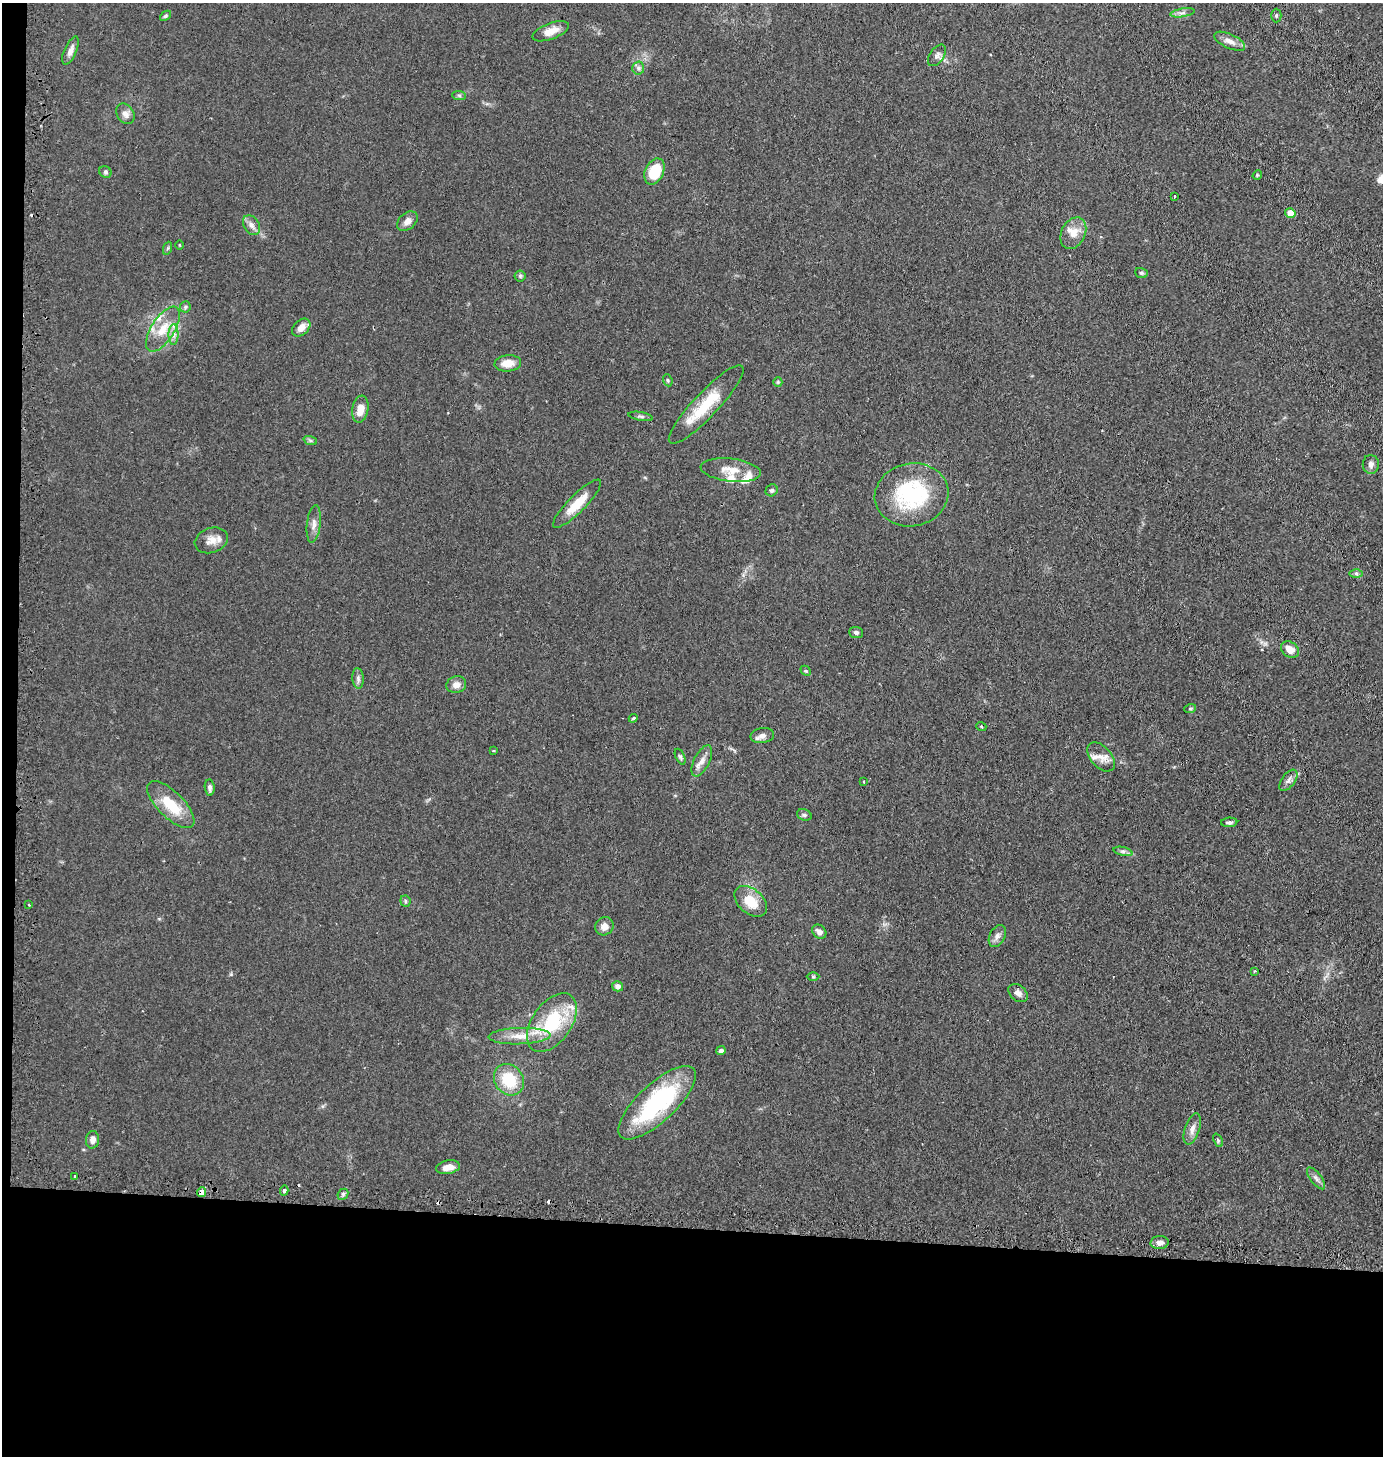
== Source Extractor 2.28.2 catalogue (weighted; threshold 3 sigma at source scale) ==
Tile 7 of 3 x 3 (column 1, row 3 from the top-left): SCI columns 128-1508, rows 20-1473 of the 4441 x 4403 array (HDU 1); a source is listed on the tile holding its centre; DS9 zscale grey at full resolution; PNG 1385 x 1458 px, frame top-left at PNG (2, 3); each listed source drawn as its Kron ellipse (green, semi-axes under 4 px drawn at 4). Shown black and unused: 17% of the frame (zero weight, under 2 of 3 exposures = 4% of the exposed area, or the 3 px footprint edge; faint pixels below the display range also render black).
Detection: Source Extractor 2.28.2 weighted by HDU 2 'WHT'; one run over the whole footprint, this tile lists its part. Background 0.106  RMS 0.0076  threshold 0.0341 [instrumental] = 3 sigma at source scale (4.5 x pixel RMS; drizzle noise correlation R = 1.50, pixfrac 1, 0.05/0.05 arcsec/px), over >= 5 px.
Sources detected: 99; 5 cosmic-ray / hot-pixel residue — neither listed nor drawn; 8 inside a brighter listed object's ellipse — not listed separately; the other 86 listed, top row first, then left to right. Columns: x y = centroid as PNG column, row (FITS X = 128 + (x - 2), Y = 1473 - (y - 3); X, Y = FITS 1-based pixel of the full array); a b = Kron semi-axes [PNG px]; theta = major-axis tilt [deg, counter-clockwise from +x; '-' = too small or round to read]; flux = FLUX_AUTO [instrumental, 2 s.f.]
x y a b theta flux
1182 13 12 3 10 2.3
1276 15 7 5 90 1.3
165 16 6 4 41 1.1
551 31 19 8 21 8.2
1230 41 17 7 -25 5.2
70 51 15 6 66 4.4
937 55 12 7 55 2.9
638 68 6 6 - 2
459 96 7 4 -2 1.3
125 114 11 8 -55 4.1
654 171 14 9 66 25
105 172 6 5 - 1.5
1257 175 5 4 - 0.89
1174 196 3 3 - 1.6
1290 213 5 4 - 11
407 221 11 8 41 4.8
251 225 10 7 -58 3.9
1073 233 16 12 63 9.1
179 245 4 3 - 0.56
168 248 7 4 71 1.2
1141 273 6 5 - 1.4
520 276 5 5 - 1.3
185 307 6 5 - 1.5
301 328 10 7 43 6.4
163 329 25 11 57 17
174 335 10 5 89 3.5
508 363 13 8 4 9.2
668 380 6 4 -68 1.1
778 382 5 4 - 0.82
706 405 52 12 47 27
360 409 13 8 80 9.6
641 416 12 4 -10 1.7
310 440 7 4 -19 1.4
1371 464 9 8 - 3.1
731 470 30 11 -7 12
772 490 6 5 - 1.6
912 495 37 31 12 70
577 504 33 8 45 16
314 524 19 7 83 5.1
211 540 17 12 19 7.5
1356 573 6 4 -1 1.5
856 632 7 5 -4 1.8
1290 650 10 7 -37 6.7
806 671 6 4 -43 0.93
358 678 10 5 -85 2.5
456 685 10 8 15 4.6
1190 709 6 3 19 0.93
633 718 4 3 - 0.84
981 726 5 3 - 0.66
762 736 12 7 8 3.6
493 751 3 2 - 0.73
680 757 8 4 -65 1.4
1101 757 17 10 -48 7.3
702 761 17 8 64 5.5
1288 780 12 6 53 3.4
864 782 3 3 - 1.4
210 787 8 5 -84 2.1
171 805 30 13 -45 24
804 815 7 5 -21 1.6
1229 822 8 4 3 1.9
1123 851 10 4 -13 1.9
405 901 6 5 - 1.3
751 901 19 12 -41 16
29 905 3 2 - 0.7
604 926 9 8 - 5.3
819 932 8 6 -45 3.7
997 936 12 7 62 3.8
1255 971 3 3 - 0.9
813 977 6 4 0 0.98
618 986 5 5 - 3
1018 993 11 7 -42 3.9
552 1023 33 19 55 49
520 1036 31 8 2 13
721 1051 5 4 - 2.5
509 1080 16 14 -52 27
657 1103 50 19 43 92
1192 1129 16 7 71 4.8
93 1140 9 6 84 4.2
1218 1140 7 4 -66 1.2
448 1167 12 6 10 7.2
75 1177 3 3 - 2.5
1316 1178 13 5 -53 2.8
284 1191 5 4 - 1.5
202 1192 5 4 - 6.3
343 1194 6 4 47 1.4
1160 1242 9 6 5 3.7
Overlapping masked pixels (flux is a lower limit): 1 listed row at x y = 202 1192